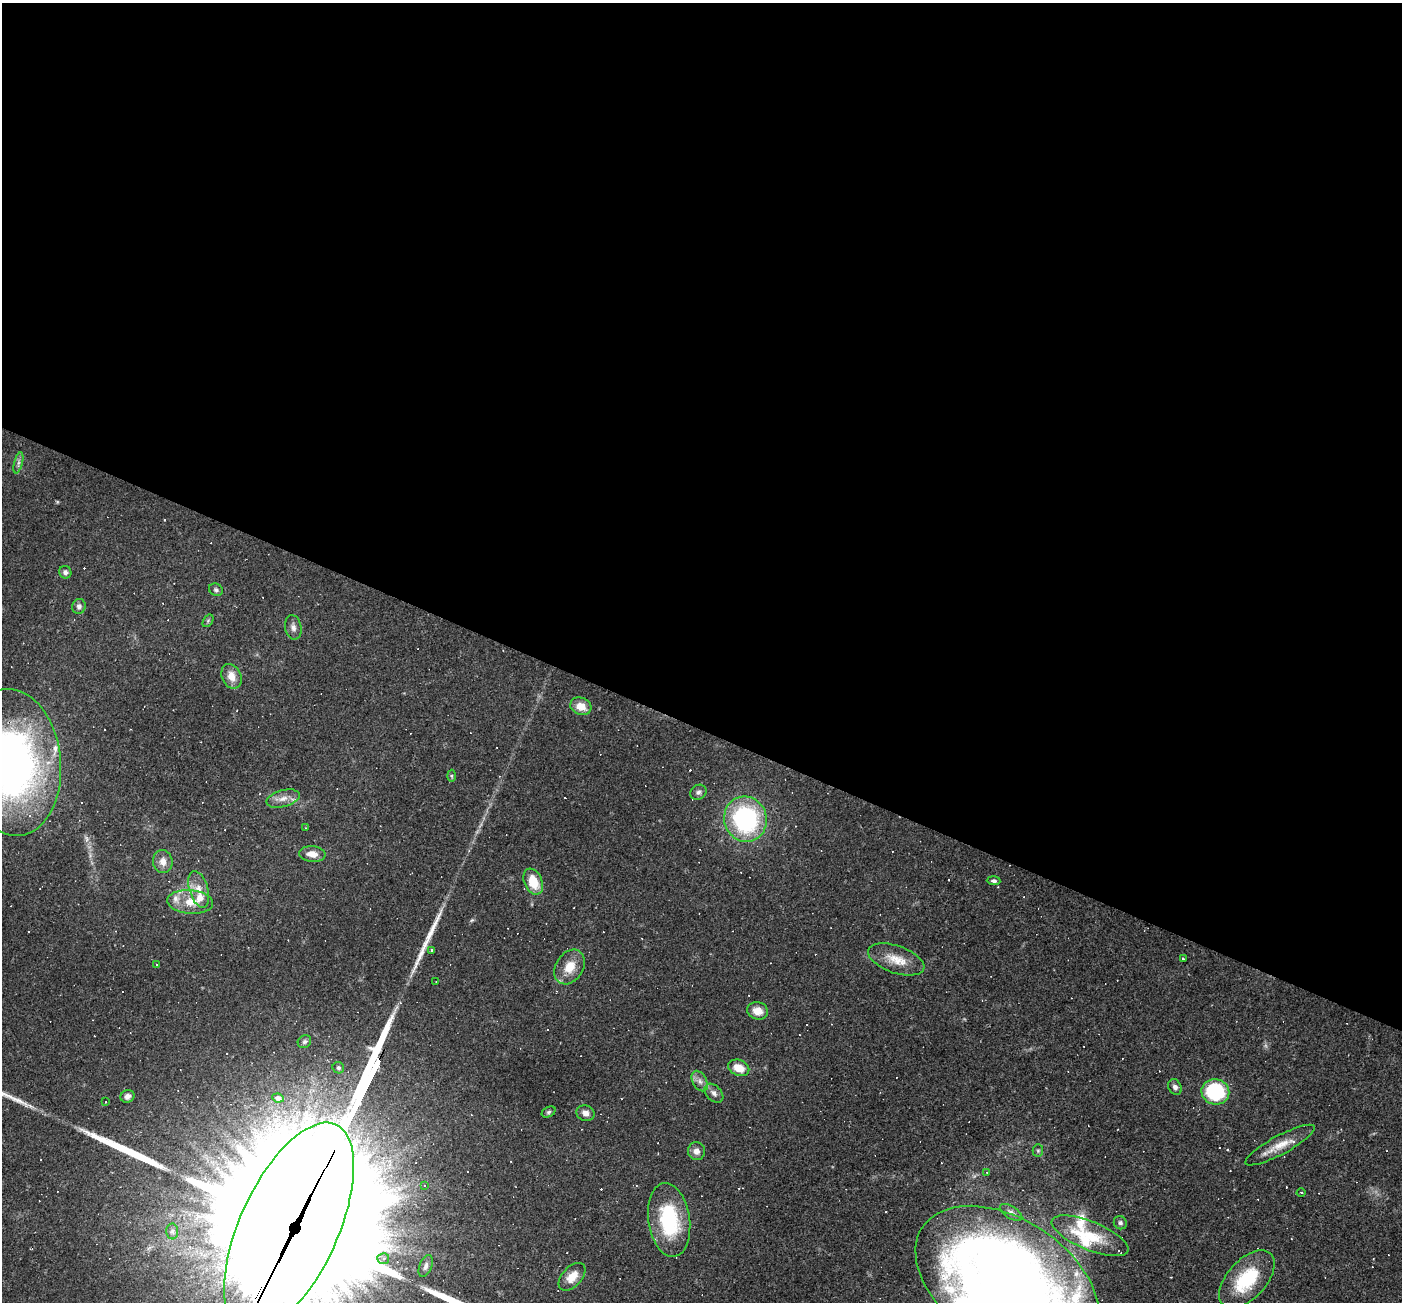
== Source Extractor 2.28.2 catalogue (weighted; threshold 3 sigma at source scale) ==
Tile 3 of 4 x 4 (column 3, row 1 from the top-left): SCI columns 2799-4198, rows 4174-5473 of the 5597 x 5610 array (HDU 1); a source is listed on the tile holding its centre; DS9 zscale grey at full resolution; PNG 1404 x 1304 px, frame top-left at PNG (2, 3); each listed source drawn as its Kron ellipse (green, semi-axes under 4 px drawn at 4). Shown black and unused: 56% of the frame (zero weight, under 2 of 3 exposures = <1% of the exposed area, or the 3 px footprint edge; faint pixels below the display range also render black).
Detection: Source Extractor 2.28.2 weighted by HDU 2 'WHT'; one run over the whole footprint, this tile lists its part. Background 0.0362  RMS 0.0048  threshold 0.0215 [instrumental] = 3 sigma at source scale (4.5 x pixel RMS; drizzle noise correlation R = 1.50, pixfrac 1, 0.05/0.05 arcsec/px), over >= 5 px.
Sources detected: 108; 1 inside a brighter object's white glare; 38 cosmic-ray / hot-pixel residue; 3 long thin detections or spike segments (spike, bleed or trail) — neither listed nor drawn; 10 inside a brighter listed object's ellipse — not listed separately; the other 56 listed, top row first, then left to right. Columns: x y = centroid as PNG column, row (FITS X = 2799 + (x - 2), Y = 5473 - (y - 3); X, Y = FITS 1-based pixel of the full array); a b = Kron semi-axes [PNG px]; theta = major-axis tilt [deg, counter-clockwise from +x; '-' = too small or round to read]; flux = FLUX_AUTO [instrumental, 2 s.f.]
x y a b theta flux
18 463 11 3 75 1.4
65 572 6 6 - 1.5
216 590 7 6 - 1.1
79 606 7 6 - 2
208 621 7 4 56 0.85
293 627 12 8 -80 2.5
231 676 13 9 -64 5.6
581 706 11 8 -24 6.3
13 762 74 48 -84 220
451 776 6 4 -88 0.75
698 792 8 7 - 1.6
283 799 17 8 15 4.2
745 819 23 21 -71 71
306 828 3 3 - 0.39
312 854 13 8 -6 5.1
163 862 11 9 -80 4.1
994 881 7 4 -3 1.3
533 882 13 9 -67 11
199 889 19 9 -73 5.7
190 902 23 12 -4 9.3
432 950 3 3 - 1.5
896 959 29 13 -19 9.6
1183 959 3 2 - 0.47
156 964 2 2 - 0.4
570 967 19 13 57 8.6
436 981 3 2 - 0.36
758 1011 10 8 -14 5.6
304 1042 7 6 - 1.1
338 1068 6 5 - 1
739 1068 11 7 -23 7.6
700 1081 11 7 -61 2.5
1175 1087 8 6 -63 2
1215 1092 14 12 -11 37
714 1093 11 7 -46 2.2
127 1096 7 6 - 2
278 1098 6 4 -8 4.8
106 1102 2 2 - 0.32
549 1112 7 5 27 0.92
586 1113 9 7 -17 2.8
1280 1145 39 9 28 8.7
696 1151 9 8 - 3
1038 1151 6 5 - 0.84
987 1172 3 2 - 0.32
425 1185 4 3 - 0.87
1301 1192 4 3 - 0.54
1011 1212 13 6 -32 2
669 1220 37 20 -82 38
1120 1223 7 6 - 1.2
289 1228 113 49 65 36000
172 1231 8 6 89 1.3
1090 1236 41 14 -22 17
383 1259 6 5 - 1.4
426 1266 11 6 69 2
572 1277 16 9 47 7
1247 1279 35 19 48 29
1007 1282 101 63 -33 860
Overlapping masked pixels (flux is a lower limit): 1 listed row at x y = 289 1228
Isophote crosses this tile's border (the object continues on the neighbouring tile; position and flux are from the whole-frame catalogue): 3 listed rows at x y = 13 762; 289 1228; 1007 1282